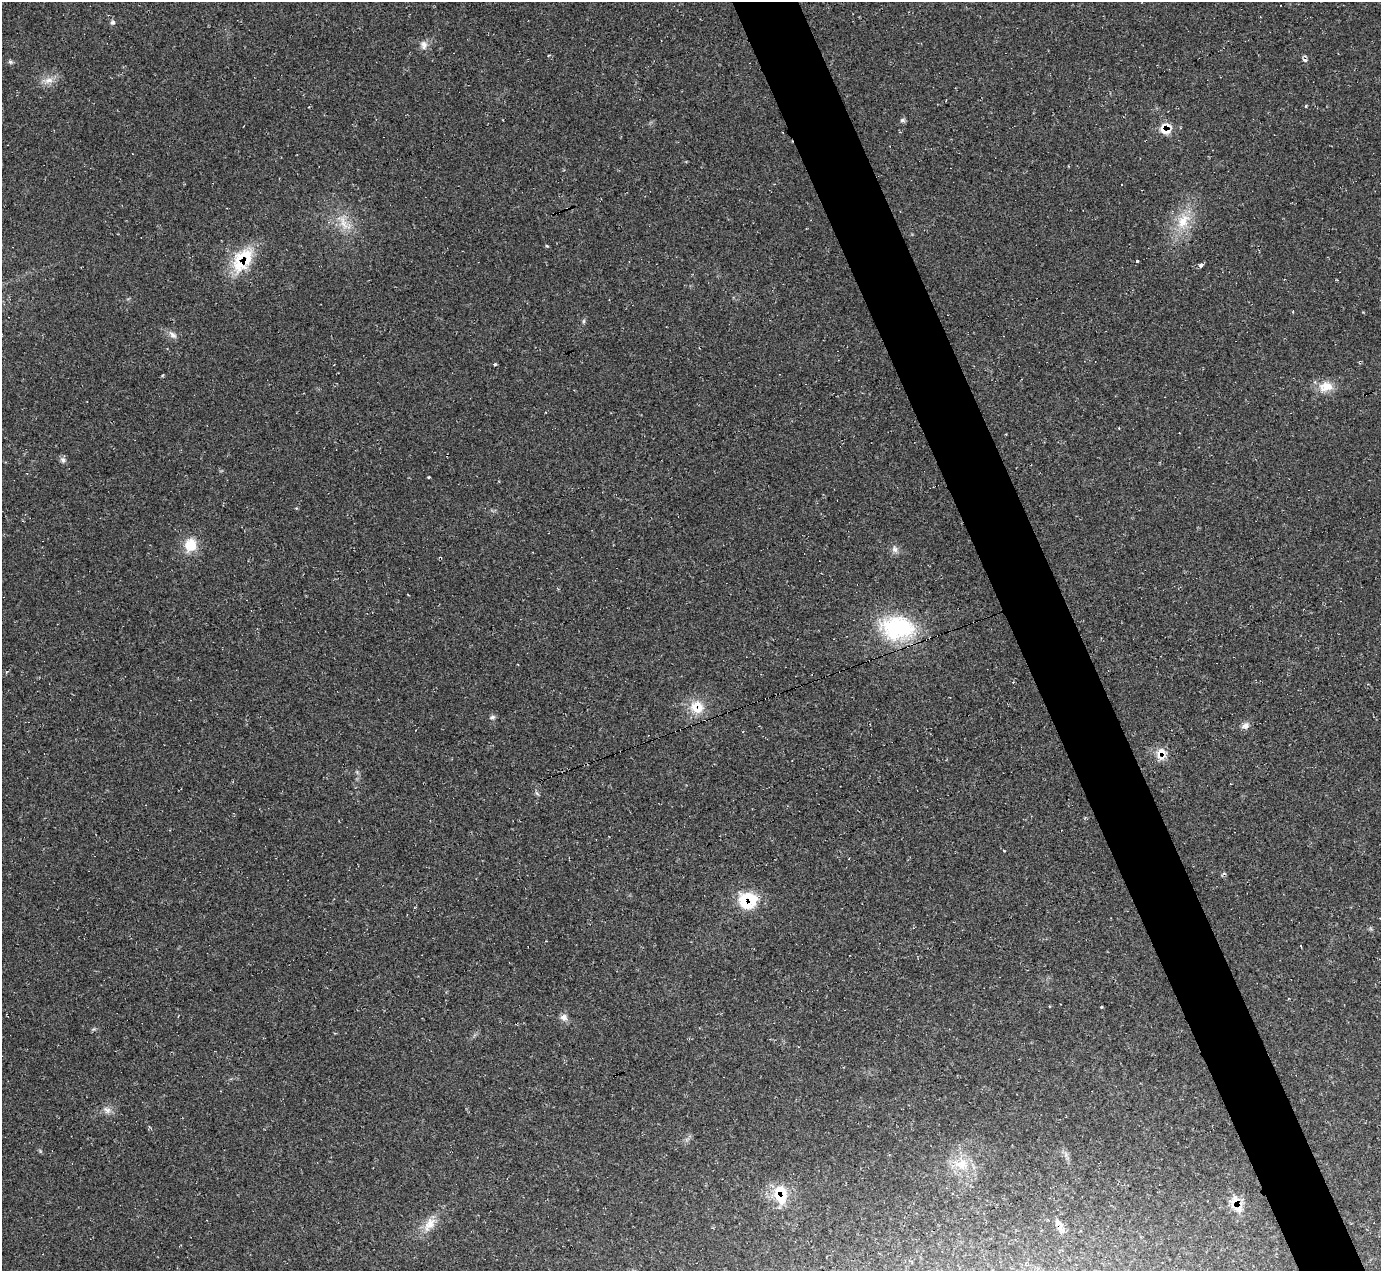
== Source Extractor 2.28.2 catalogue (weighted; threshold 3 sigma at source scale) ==
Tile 6 of 4 x 4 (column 2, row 2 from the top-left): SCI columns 1391-2769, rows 2820-4088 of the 5528 x 5512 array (HDU 1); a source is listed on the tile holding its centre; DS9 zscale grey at full resolution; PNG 1383 x 1273 px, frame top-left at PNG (2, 2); no overlay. Shown black and unused: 5% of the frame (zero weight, under 2 of 3 exposures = <1% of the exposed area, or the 3 px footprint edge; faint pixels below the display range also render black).
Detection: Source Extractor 2.28.2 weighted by HDU 2 'WHT'; one run over the whole footprint, this tile lists its part. Background 0.05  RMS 0.0067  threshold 0.0303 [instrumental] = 3 sigma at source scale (4.5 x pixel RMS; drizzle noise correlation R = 1.50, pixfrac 1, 0.05/0.05 arcsec/px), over >= 5 px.
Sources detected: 40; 5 cosmic-ray / hot-pixel residue — not listed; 3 inside a brighter listed object's ellipse — not listed separately; the other 32 listed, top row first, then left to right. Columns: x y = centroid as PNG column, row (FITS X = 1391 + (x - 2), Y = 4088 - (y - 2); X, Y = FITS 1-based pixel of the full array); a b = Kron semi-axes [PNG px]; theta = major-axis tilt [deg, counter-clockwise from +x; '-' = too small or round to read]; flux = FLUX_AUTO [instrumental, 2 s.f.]
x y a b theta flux
113 22 6 5 - 1.6
424 45 12 8 88 3.6
10 62 6 5 - 1.3
49 80 14 8 11 5.2
902 120 6 6 - 1.5
1164 131 19 8 -20 6.3
1183 221 25 14 60 17
343 223 23 8 -70 8.6
547 246 4 3 - 0.66
243 256 33 16 22 24
1138 261 3 3 - 6.2
1201 265 7 4 62 1.4
584 321 6 4 89 1
173 335 13 7 -42 3
1326 386 20 13 12 11
63 460 8 7 - 2.2
191 545 19 17 71 13
895 549 9 7 -61 2.9
897 628 44 30 -4 60
697 707 20 18 -22 14
492 717 8 5 12 1.6
1245 725 10 7 32 3
1161 752 16 11 26 7.9
537 793 7 4 -44 1.1
748 900 24 20 -2 24
564 1017 10 8 -2 3.1
107 1110 10 8 -33 3.4
962 1164 17 15 14 14
781 1196 21 19 -25 19
1238 1204 24 10 -86 11
430 1223 19 13 56 9
1058 1223 16 10 -28 5
Overlapping masked pixels (flux is a lower limit): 8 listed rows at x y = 1164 131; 243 256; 697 707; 1161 752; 748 900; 781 1196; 1238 1204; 1058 1223